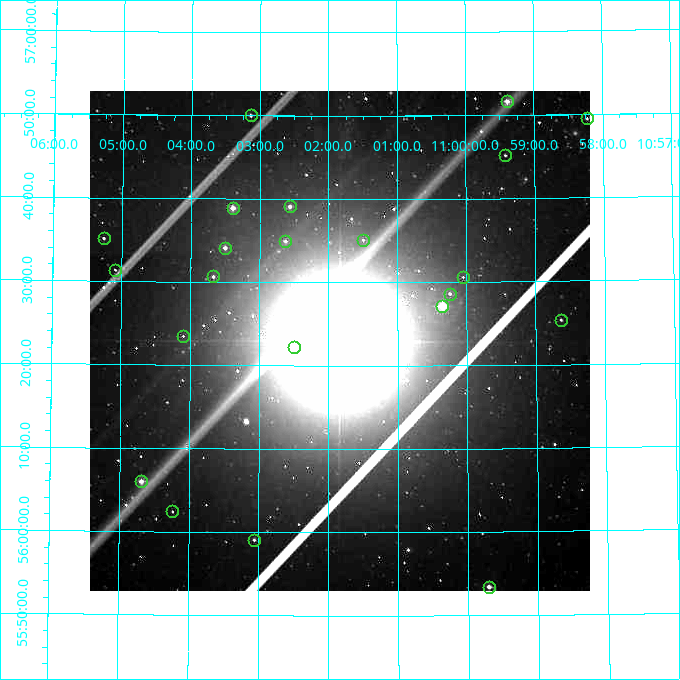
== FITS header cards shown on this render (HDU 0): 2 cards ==
NAXIS1  =                  500
NAXIS2  =                  500

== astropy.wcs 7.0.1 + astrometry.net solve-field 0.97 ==
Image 500 x 500 px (HDU 0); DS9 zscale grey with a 90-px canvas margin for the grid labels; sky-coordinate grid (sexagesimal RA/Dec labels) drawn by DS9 from the SOLVED WCS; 22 Tycho-2 reference stars matched to detected sources circled (green)
Header WCS: none
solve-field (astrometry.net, Tycho-2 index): SOLVED blind (the file carries no WCS)
Solved WCS: RA---TAN-SIP/DEC--TAN-SIP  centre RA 11:01:50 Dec +56:23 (165.46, +56.38 deg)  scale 7.2 arcsec/px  FOV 60.0' x 60.0'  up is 0 deg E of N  parity normal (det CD < 0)
(file carries no celestial WCS; the grid is the blind solution)
Tycho-2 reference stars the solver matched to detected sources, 22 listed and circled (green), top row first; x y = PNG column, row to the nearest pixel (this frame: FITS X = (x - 90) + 1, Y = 500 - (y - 91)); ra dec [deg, ICRS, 3 dp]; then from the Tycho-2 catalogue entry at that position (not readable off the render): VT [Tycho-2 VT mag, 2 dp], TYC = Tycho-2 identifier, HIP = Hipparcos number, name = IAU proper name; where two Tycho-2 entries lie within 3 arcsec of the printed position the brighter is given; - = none
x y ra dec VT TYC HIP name
507 101 164.848 +56.861 9.84 3827-728-1 - -
251 115 165.785 +56.834 10.98 3827-752-1 - -
587 118 164.555 +56.824 11.73 3827-739-1 - -
505 155 164.856 +56.753 11.70 3827-583-1 - -
290 206 165.640 +56.652 10.34 3827-689-1 - -
233 208 165.848 +56.648 9.28 3827-704-1 - -
104 238 166.317 +56.585 11.28 3827-668-1 - -
363 240 165.375 +56.585 11.94 3827-669-1 - -
285 241 165.657 +56.582 11.05 3827-666-1 - -
225 248 165.876 +56.568 10.33 3827-660-1 - -
115 270 166.273 +56.523 12.41 3827-564-1 - -
213 276 165.918 +56.511 10.96 3827-598-1 - -
463 277 165.013 +56.509 12.06 3827-595-1 - -
450 294 165.060 +56.476 11.57 3827-631-1 - -
442 306 165.087 +56.452 8.57 3827-747-1 - -
561 320 164.659 +56.423 11.59 3827-68-1 - -
183 336 166.025 +56.391 12.12 3827-96-1 - -
294 347 165.624 +56.370 11.55 3827-132-1 - -
141 481 166.171 +56.100 9.56 3827-116-1 - -
172 511 166.058 +56.040 12.19 3827-75-1 - -
254 540 165.766 +55.985 11.21 3827-233-1 - -
489 587 164.927 +55.890 9.90 3827-113-1 - -